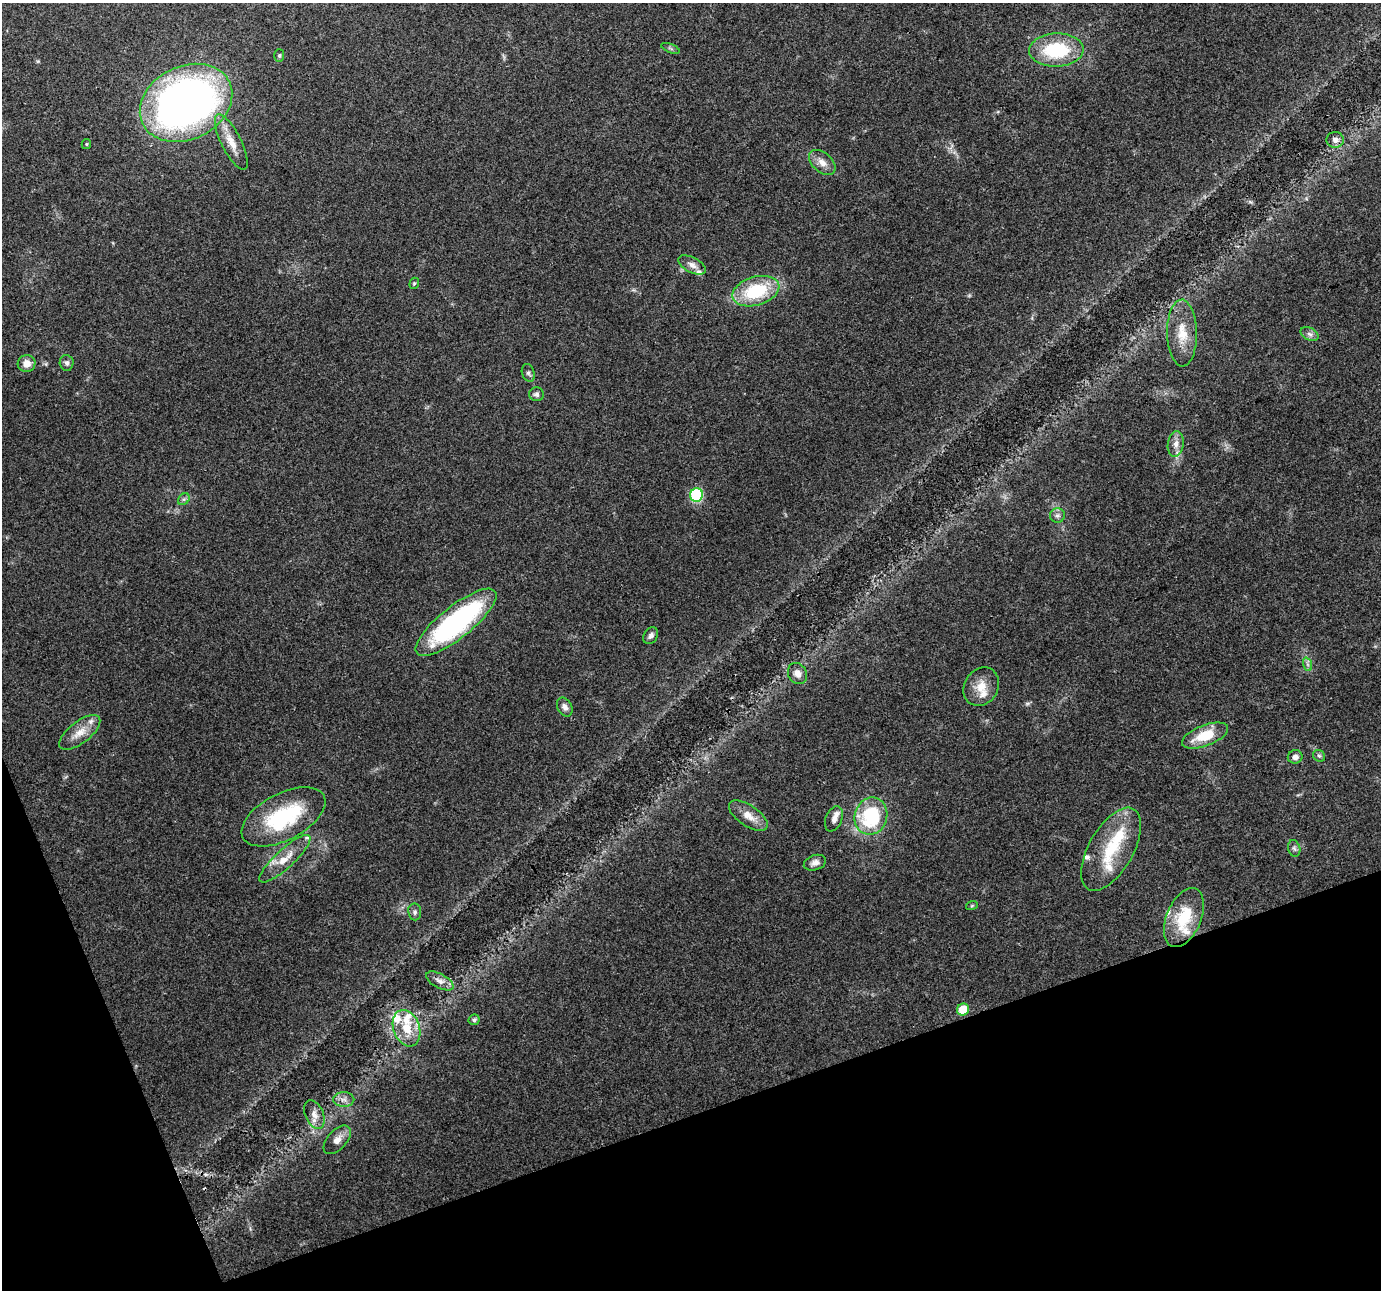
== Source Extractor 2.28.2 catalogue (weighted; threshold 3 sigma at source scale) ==
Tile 14 of 4 x 4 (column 2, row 4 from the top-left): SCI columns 1379-2757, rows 77-1364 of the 5516 x 5358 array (HDU 1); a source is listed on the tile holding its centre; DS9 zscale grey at full resolution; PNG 1383 x 1292 px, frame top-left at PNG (2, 3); each listed source drawn as its Kron ellipse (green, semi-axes under 4 px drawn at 4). Shown black and unused: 17% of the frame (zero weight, under 3 of 4 exposures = <1% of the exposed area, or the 3 px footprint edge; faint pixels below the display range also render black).
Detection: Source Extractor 2.28.2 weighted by HDU 2 'WHT'; one run over the whole footprint, this tile lists its part. Background 0.0893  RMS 0.0052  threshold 0.0236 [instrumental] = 3 sigma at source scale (4.5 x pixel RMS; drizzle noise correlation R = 1.50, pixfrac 1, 0.0396/0.0396 arcsec/px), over >= 5 px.
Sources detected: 62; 1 cosmic-ray / hot-pixel residue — neither listed nor drawn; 12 inside a brighter listed object's ellipse — not listed separately; the other 49 listed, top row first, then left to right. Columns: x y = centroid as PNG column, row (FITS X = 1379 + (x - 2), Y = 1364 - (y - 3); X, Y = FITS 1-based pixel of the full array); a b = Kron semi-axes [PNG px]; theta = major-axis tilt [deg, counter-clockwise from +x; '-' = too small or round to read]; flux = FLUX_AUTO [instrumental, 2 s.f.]
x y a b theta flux
671 48 10 3 -21 0.82
1056 50 27 16 2 33
279 55 6 5 - 0.87
186 103 48 36 26 320
1335 140 9 8 - 2.6
231 142 31 10 -63 8.6
86 144 5 4 - 0.68
822 162 15 9 -40 4.7
692 265 15 7 -27 3.3
414 283 6 4 69 0.78
756 291 24 14 17 32
1182 333 33 15 -89 13
1310 334 9 6 -27 1.9
67 363 8 7 - 1.7
27 364 9 8 - 4.6
528 373 9 6 -72 1.5
536 394 7 7 - 1.4
1176 444 13 8 82 3.9
697 495 7 6 - 60
184 499 6 5 - 1.2
1057 515 7 7 - 1.8
456 622 50 16 39 110
651 635 9 6 56 1.9
1307 664 7 4 -71 1.3
797 674 11 9 -61 3.5
981 687 20 17 57 9
565 707 10 7 -63 2.3
80 732 24 10 38 7.7
1205 736 24 10 21 16
1319 756 6 5 - 1.1
1295 757 7 6 - 2.5
748 816 22 10 -33 6.8
871 816 19 16 73 40
284 817 46 23 27 45
834 819 13 8 67 2.9
1294 848 8 6 -73 1.4
1111 849 46 22 60 28
285 859 33 9 43 9.5
815 863 11 7 18 2.8
972 905 6 4 20 0.61
415 912 8 6 -82 1.4
1184 918 31 17 67 24
440 981 15 7 -28 3.5
963 1010 6 5 - 12
474 1020 6 5 - 1.3
406 1028 19 13 -71 13
344 1100 10 7 0 2.8
314 1114 15 9 -67 4.3
337 1140 17 9 48 4.3